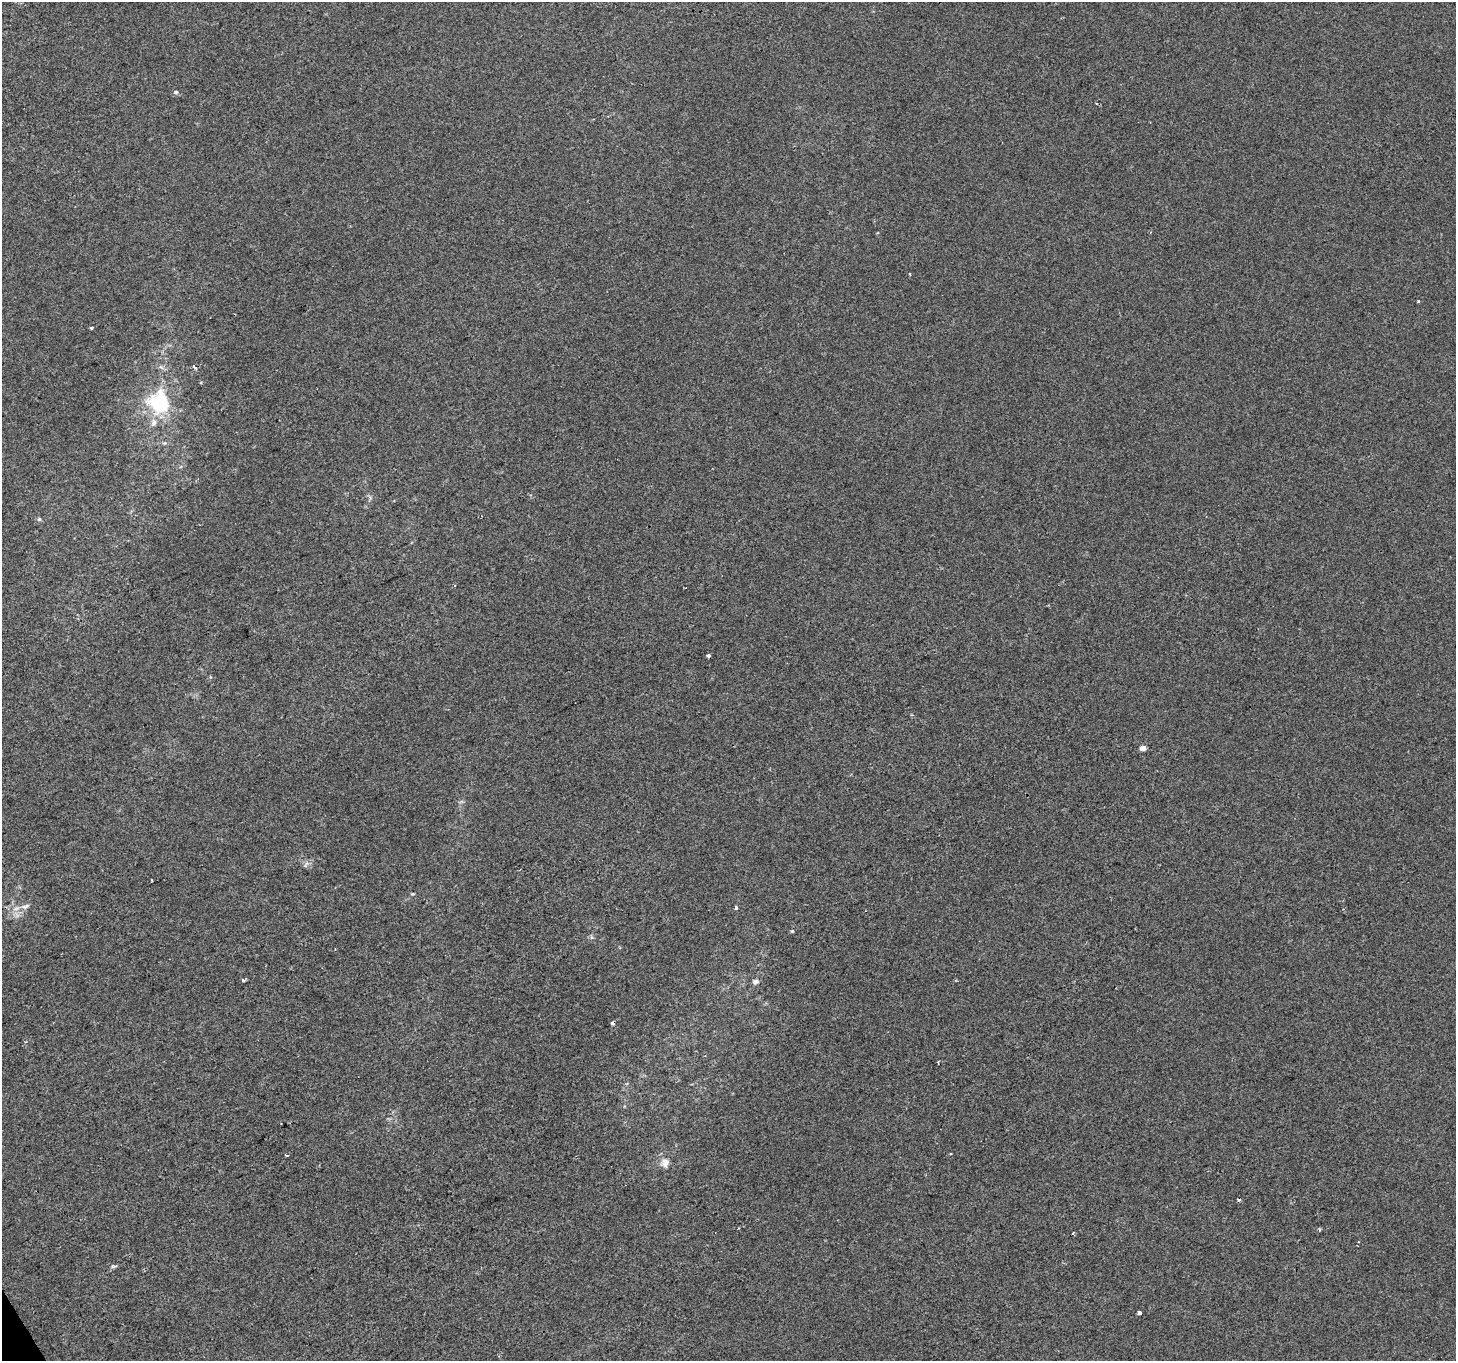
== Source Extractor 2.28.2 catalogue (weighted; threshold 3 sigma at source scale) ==
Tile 7 of 4 x 4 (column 3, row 2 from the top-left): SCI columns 2907-4360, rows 2825-4183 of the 5816 x 5708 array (HDU 1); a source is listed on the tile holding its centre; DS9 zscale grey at full resolution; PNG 1458 x 1363 px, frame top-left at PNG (2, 2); no overlay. Shown black and unused: <1% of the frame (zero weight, under 2 of 3 exposures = <1% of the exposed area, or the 3 px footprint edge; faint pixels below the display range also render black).
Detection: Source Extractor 2.28.2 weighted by HDU 2 'WHT'; one run over the whole footprint, this tile lists its part. Background 6.12e-05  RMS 0.0045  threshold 0.0204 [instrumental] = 3 sigma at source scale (4.5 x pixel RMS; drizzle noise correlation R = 1.50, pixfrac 1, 0.0396/0.0396 arcsec/px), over >= 5 px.
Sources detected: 26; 1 cosmic-ray / hot-pixel residue — not listed; the other 25 listed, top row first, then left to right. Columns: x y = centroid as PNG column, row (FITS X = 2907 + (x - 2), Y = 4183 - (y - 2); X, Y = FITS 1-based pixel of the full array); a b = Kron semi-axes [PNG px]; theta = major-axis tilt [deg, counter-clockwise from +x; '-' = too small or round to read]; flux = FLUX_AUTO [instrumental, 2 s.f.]
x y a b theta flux
176 92 6 5 - 0.83
910 274 3 3 - 0.51
1418 301 4 3 - 0.43
91 327 3 3 - 0.6
195 367 5 3 - 1.6
159 402 19 17 -58 36
154 422 9 7 67 2.1
39 519 5 5 - 0.8
708 655 4 3 - 1.5
1143 748 5 4 - 3.7
306 864 10 4 58 1.1
413 894 6 3 0 0.47
26 906 12 6 20 2.2
735 908 3 3 - 1.6
792 931 5 5 - 0.57
591 937 6 4 -72 0.73
243 980 4 3 - 3.9
755 981 7 6 - 1.5
613 1023 4 4 - 1.6
287 1155 4 3 - 0.46
665 1163 13 12 - 3.8
1319 1229 5 4 - 0.52
1073 1234 3 3 - 0.97
114 1266 6 4 12 1
1139 1313 3 3 - 3.5
Overlapping masked pixels (flux is a lower limit): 1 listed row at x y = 613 1023